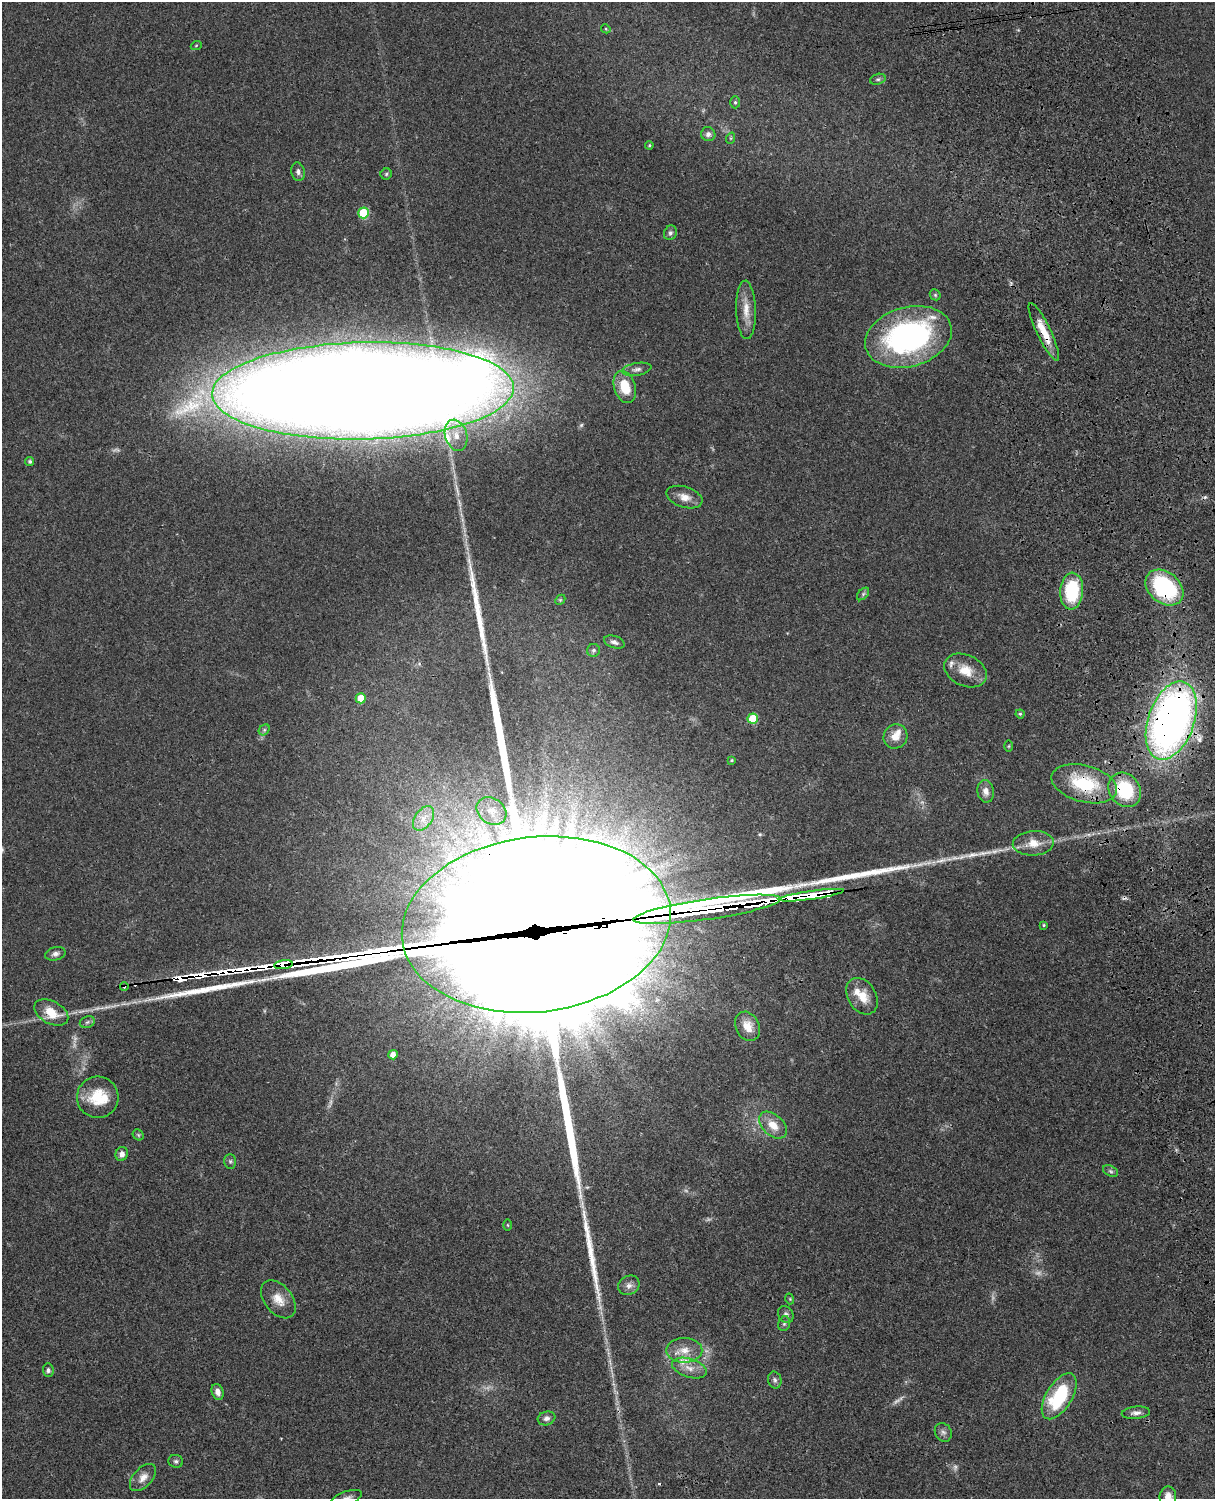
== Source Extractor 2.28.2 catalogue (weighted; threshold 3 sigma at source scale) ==
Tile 6 of 4 x 3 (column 2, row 2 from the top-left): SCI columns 1334-2546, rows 1770-3266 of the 5091 x 4922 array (HDU 1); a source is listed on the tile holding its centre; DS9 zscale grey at full resolution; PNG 1217 x 1501 px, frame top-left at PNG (2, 2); each listed source drawn as its Kron ellipse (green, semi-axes under 4 px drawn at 4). Shown black and unused: <1% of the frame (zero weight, under 3 of 4 exposures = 6% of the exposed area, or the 3 px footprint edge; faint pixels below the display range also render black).
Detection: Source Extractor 2.28.2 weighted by HDU 2 'WHT'; one run over the whole footprint, this tile lists its part. Background 0.0869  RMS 0.0062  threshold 0.0277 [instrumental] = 3 sigma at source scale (4.5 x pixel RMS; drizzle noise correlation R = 1.50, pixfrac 1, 0.05/0.05 arcsec/px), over >= 5 px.
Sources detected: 111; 11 too faint to see at this stretch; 2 inside a brighter object's white glare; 3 cosmic-ray / hot-pixel residue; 8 long thin detections or spike segments (spike, bleed or trail) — neither listed nor drawn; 8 inside a brighter listed object's ellipse — not listed separately; the other 79 listed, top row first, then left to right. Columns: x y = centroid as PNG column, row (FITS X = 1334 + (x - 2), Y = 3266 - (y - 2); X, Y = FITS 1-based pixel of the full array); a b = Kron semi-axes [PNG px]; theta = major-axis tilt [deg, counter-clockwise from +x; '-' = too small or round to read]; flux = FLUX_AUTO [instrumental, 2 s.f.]
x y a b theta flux
606 29 5 3 - 0.64
196 46 5 3 - 0.56
878 79 8 5 17 1.3
735 102 6 5 - 1.1
708 134 7 7 - 2.4
731 138 6 3 71 0.67
649 145 4 3 - 0.71
298 172 9 6 -77 2.2
386 174 5 5 - 0.96
363 213 5 5 - 29
670 233 7 6 - 1.7
935 295 6 5 - 0.82
746 310 29 10 -88 9.3
1044 332 32 7 -64 12
908 337 44 29 15 150
637 369 15 6 9 2.8
625 387 16 10 -73 16
363 391 151 48 1 4500
456 435 16 11 -72 7.6
30 461 5 4 - 1.3
684 497 18 10 -18 6
1164 587 21 15 -40 66
1072 591 18 11 86 38
863 594 7 4 46 1.2
560 600 6 4 44 0.83
614 642 10 6 -18 2.3
593 650 6 6 - 1.5
965 670 22 15 -25 12
361 698 5 5 - 12
1020 714 4 4 - 0.86
753 719 5 5 - 24
1171 720 41 23 71 380
264 730 6 4 46 1.1
895 736 12 11 - 6.8
1009 746 6 4 88 0.63
732 760 4 3 - 0.66
1084 784 33 18 -15 40
1125 790 18 15 -54 38
986 791 11 8 -79 4.1
491 811 16 12 -34 8.4
424 818 13 8 54 6.2
1033 843 20 12 4 9.9
811 895 33 4 8 1300
707 909 74 10 8 13000
536 924 135 87 7 65000
1043 925 4 3 - 0.74
55 954 10 6 15 2.2
284 965 9 4 8 540
124 986 4 3 - 1.4
862 996 19 14 -59 11
51 1012 18 11 -28 12
87 1022 8 5 22 1.5
748 1026 15 11 -63 8.4
393 1055 5 4 - 4.5
98 1097 21 20 - 20
773 1125 16 10 -43 9.6
138 1135 6 5 - 0.85
122 1154 7 6 - 2.8
230 1161 7 6 - 1.3
1111 1171 8 5 -27 1.3
508 1225 5 3 - 0.55
629 1285 11 9 30 3.5
278 1299 22 14 -51 8.7
790 1299 5 3 - 0.54
786 1314 9 7 -58 2.1
784 1324 7 5 73 1.4
684 1350 18 12 0 8.7
689 1368 18 9 -17 6.4
48 1370 7 5 -86 1.4
775 1380 8 6 -78 1.8
218 1392 8 5 -72 3.6
1059 1396 26 13 58 42
1136 1413 14 6 5 2.8
547 1418 9 7 17 2.3
943 1432 10 8 -60 2.4
176 1461 7 6 - 1.4
143 1478 16 9 47 5.1
1168 1496 10 8 82 4.9
347 1498 16 7 18 3
Overlapping masked pixels (flux is a lower limit): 11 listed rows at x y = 1044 332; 908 337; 1164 587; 1171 720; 1084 784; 1125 790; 811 895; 707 909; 536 924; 284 965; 124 986
Isophote crosses this tile's border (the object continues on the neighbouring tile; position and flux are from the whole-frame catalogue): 2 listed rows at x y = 1168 1496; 347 1498